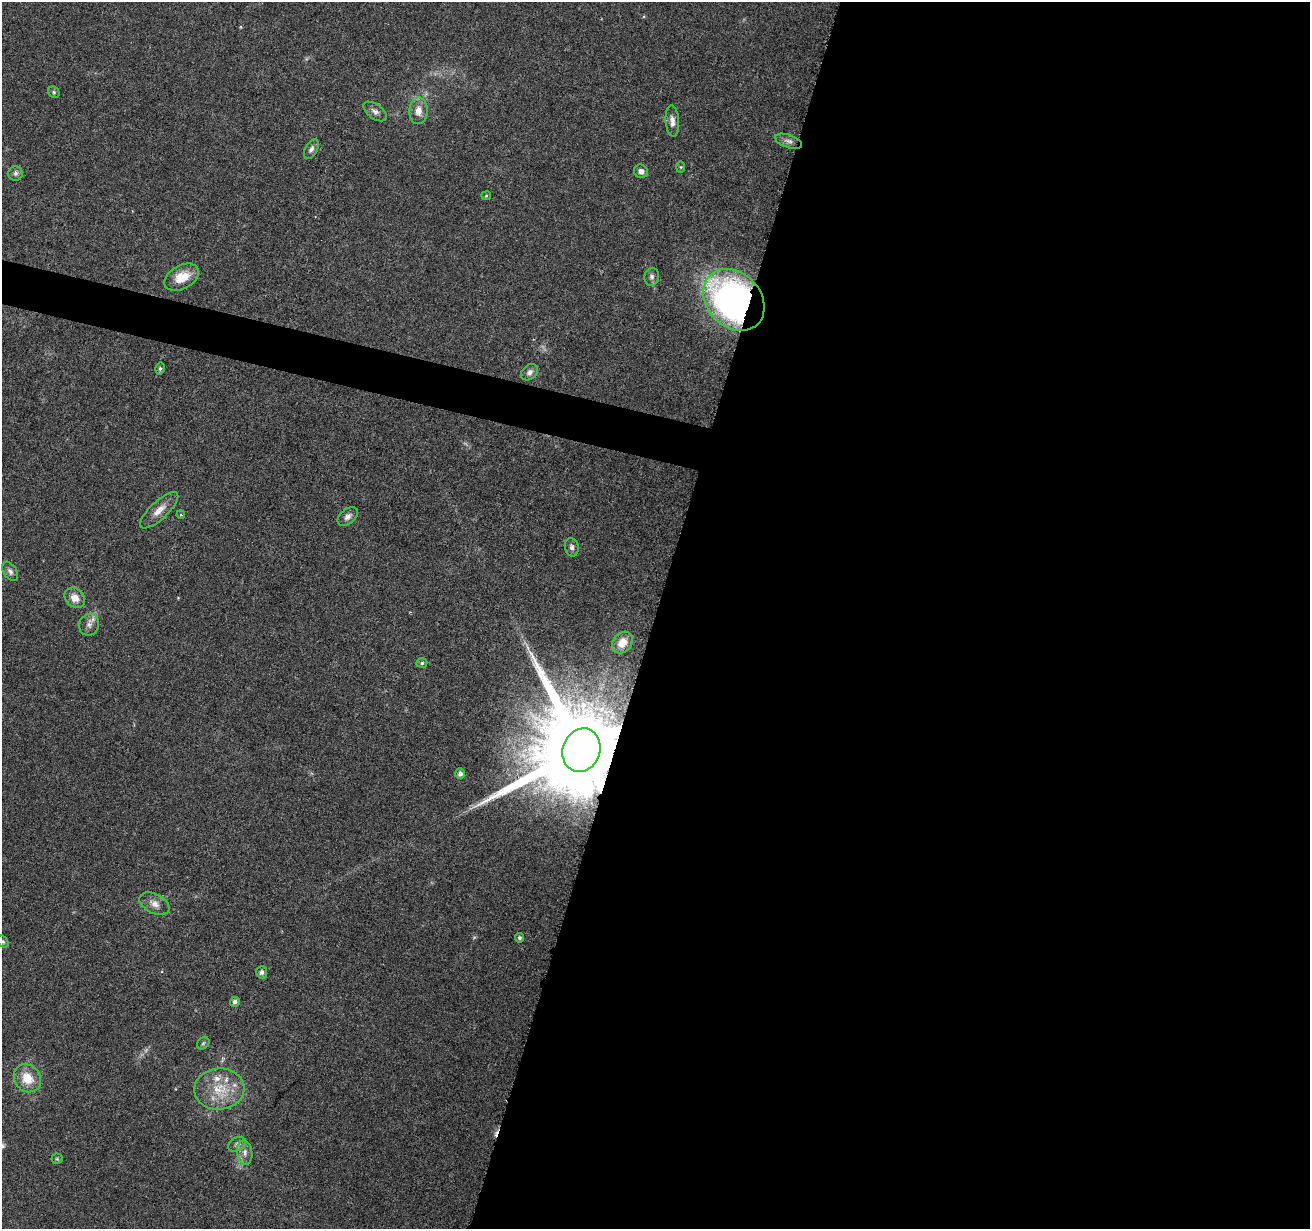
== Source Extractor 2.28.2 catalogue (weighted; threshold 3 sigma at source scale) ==
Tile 12 of 4 x 4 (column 4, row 3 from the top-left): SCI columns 3923-5230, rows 1445-2671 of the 5239 x 5405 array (HDU 1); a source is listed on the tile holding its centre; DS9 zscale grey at full resolution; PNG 1312 x 1231 px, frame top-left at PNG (2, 2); each listed source drawn as its Kron ellipse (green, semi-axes under 4 px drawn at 4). Shown black and unused: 52% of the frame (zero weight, under 3 of 6 exposures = <1% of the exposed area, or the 3 px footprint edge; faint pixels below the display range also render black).
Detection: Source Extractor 2.28.2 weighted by HDU 2 'WHT'; one run over the whole footprint, this tile lists its part. Background 0.0128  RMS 0.0022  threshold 0.00881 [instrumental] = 3 sigma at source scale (4.09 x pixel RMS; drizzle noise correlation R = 1.36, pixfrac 0.8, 0.0396/0.0396 arcsec/px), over >= 5 px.
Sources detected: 41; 1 too faint to see at this stretch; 1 cosmic-ray / hot-pixel residue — neither listed nor drawn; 2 inside a brighter listed object's ellipse — not listed separately; the other 37 listed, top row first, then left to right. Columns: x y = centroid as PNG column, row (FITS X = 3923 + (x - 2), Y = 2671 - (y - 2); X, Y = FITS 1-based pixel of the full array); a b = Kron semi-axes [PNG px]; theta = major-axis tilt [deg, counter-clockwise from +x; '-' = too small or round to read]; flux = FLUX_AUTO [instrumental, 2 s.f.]
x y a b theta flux
54 92 6 5 - 0.36
375 111 13 7 -36 0.88
418 111 13 9 87 2
672 121 16 6 -86 1.3
789 141 14 6 -18 0.97
311 149 10 6 59 0.69
681 167 6 4 -90 0.23
641 171 7 6 - 0.91
15 173 7 7 - 0.55
486 196 5 4 - 0.22
182 277 19 11 28 4.1
652 277 9 7 78 0.73
734 300 34 27 -46 71
160 368 6 5 - 0.4
530 372 9 7 41 0.78
159 510 25 9 43 2.2
181 515 4 3 - 0.18
348 516 11 7 40 0.95
572 547 9 7 -79 0.7
10 571 11 6 -56 0.75
75 598 11 9 -44 1.9
89 625 11 9 71 1.2
622 643 12 9 51 2.2
422 663 5 5 - 0.35
581 750 22 18 69 6100
460 774 5 5 - 0.79
154 904 16 9 -27 1.6
519 938 4 4 - 0.45
3 941 7 4 -49 0.33
262 972 6 5 - 0.67
235 1002 5 5 - 0.71
203 1043 7 5 44 0.36
27 1078 15 13 -51 3.9
219 1089 25 20 4 6.5
237 1144 9 6 28 0.7
245 1152 12 7 -84 1.2
57 1159 5 5 - 0.28
Overlapping masked pixels (flux is a lower limit): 2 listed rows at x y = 734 300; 581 750
Isophote crosses this tile's border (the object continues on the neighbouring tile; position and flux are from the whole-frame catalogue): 1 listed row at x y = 3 941